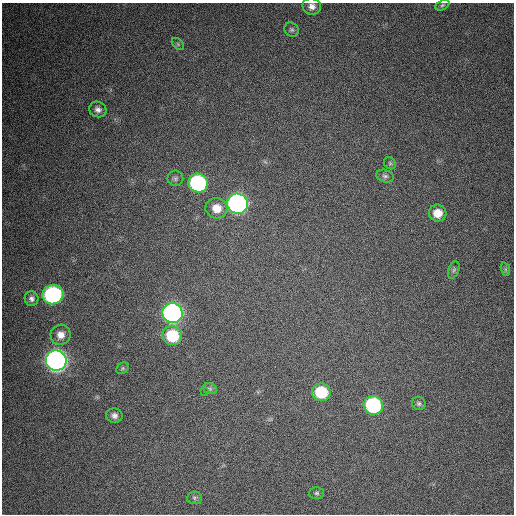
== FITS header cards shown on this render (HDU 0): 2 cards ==
NAXIS1  =                  512 / Axis length
NAXIS2  =                  512 / Axis length

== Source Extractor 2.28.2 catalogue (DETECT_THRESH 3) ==
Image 512 x 512 px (HDU 0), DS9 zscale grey, 1 PNG px = 1 image px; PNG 516 x 516 px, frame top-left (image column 1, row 512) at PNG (2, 3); each listed source drawn as its Kron ellipse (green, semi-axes under 4 px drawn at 4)
Background 326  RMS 18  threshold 55.4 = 3 sigma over >= 5 px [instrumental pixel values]
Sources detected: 29; all 29 listed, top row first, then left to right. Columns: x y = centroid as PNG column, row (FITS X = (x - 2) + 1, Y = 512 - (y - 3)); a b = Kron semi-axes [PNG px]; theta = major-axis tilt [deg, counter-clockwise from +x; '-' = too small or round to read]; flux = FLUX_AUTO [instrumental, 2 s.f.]
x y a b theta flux
442 5 7 5 27 2200
312 6 9 8 - 6900
292 30 7 6 - 2900
178 44 7 4 -46 2100
98 109 9 7 -22 6000
390 163 6 5 - 2100
385 176 9 6 -18 3700
175 178 8 8 - 3400
198 183 10 9 - 180000
237 204 10 10 - 530000
217 208 11 10 - 17000
438 213 9 8 - 16000
505 269 7 4 -71 2300
454 270 9 5 69 3000
53 295 10 9 - 250000
32 299 7 7 - 4500
173 313 10 10 - 560000
61 335 10 10 - 10000
172 336 10 9 - 56000
56 361 10 10 - 900000
123 368 7 5 36 2100
210 389 7 5 -18 2300
204 392 2 2 - 2400
321 392 9 8 - 54000
419 403 7 6 - 2900
373 405 10 9 - 160000
114 416 8 7 - 5300
317 493 7 5 -1 2600
194 498 7 6 - 2500
At the frame edge (FLAGS 8, measured only in part): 1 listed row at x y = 312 6